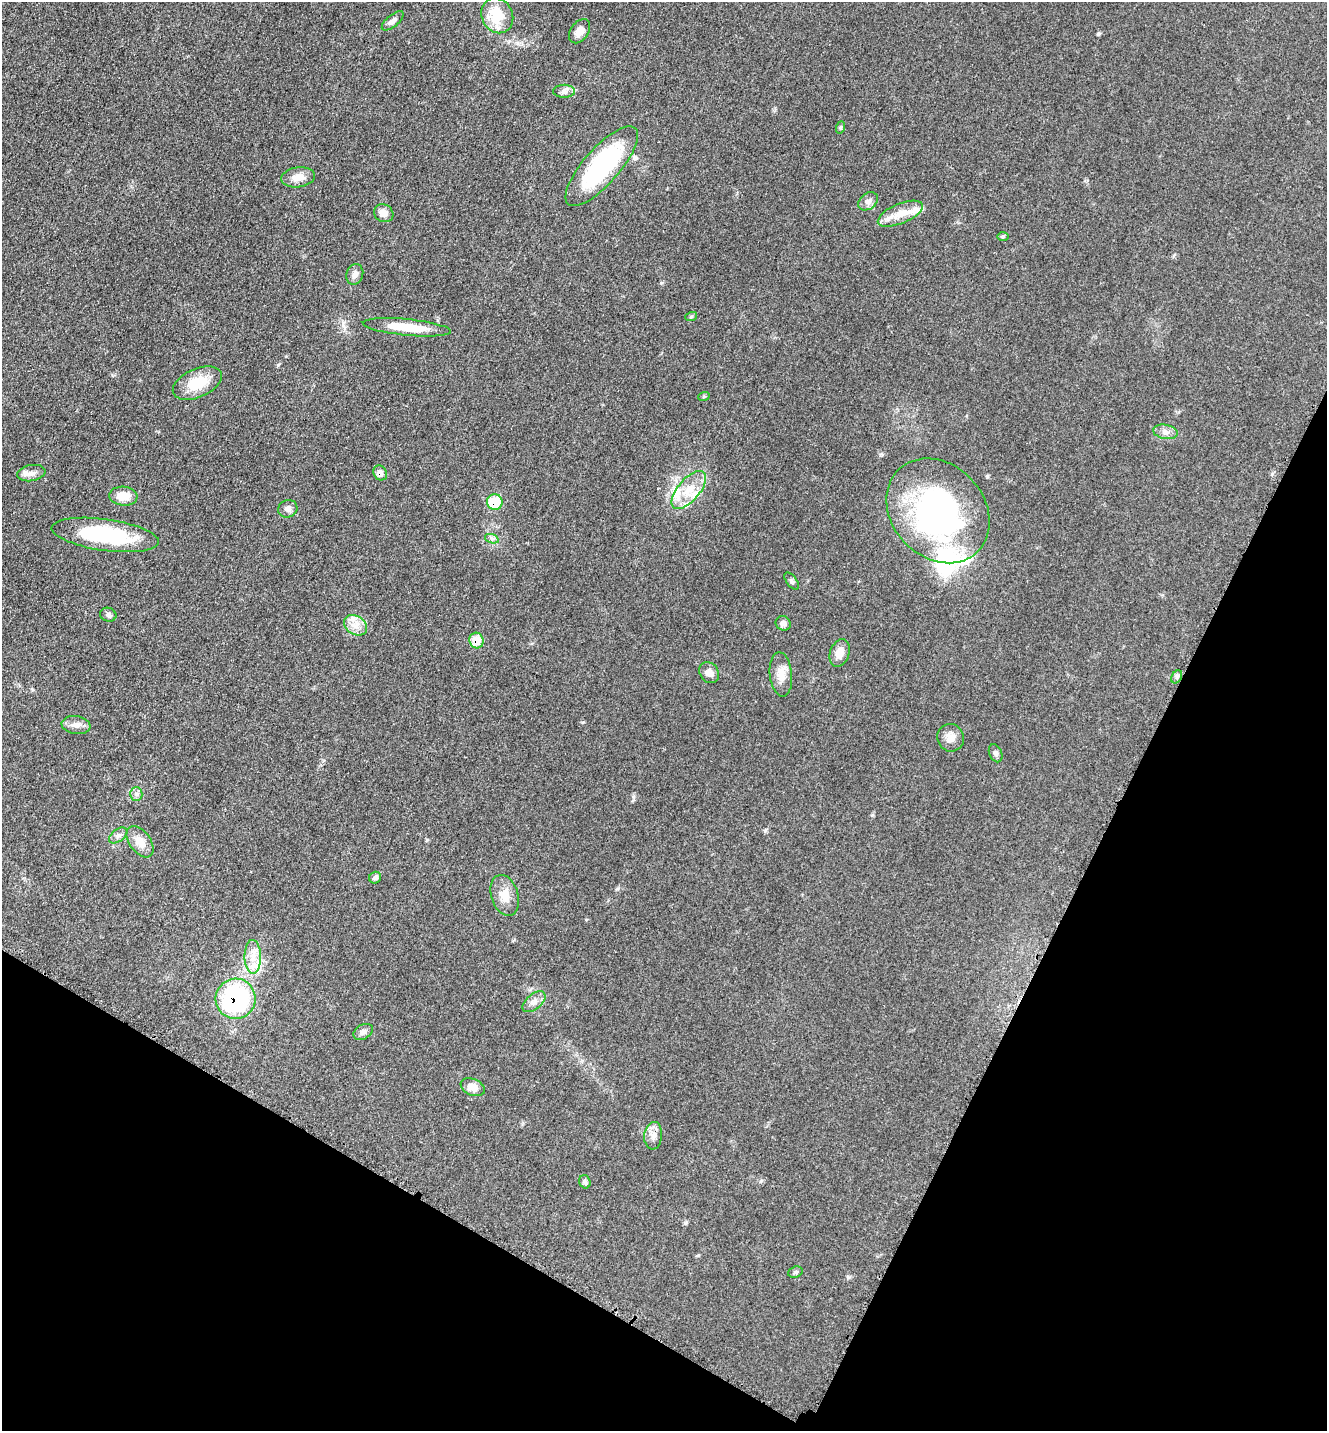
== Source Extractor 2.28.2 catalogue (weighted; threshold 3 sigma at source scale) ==
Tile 15 of 4 x 4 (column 3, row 4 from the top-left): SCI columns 2948-4272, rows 39-1467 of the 5805 x 5772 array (HDU 1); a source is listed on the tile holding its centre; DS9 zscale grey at full resolution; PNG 1329 x 1433 px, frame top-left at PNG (2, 2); each listed source drawn as its Kron ellipse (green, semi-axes under 4 px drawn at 4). Shown black and unused: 25% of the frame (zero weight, under 3 of 5 exposures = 3% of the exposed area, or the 3 px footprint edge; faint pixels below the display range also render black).
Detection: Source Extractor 2.28.2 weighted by HDU 2 'WHT'; one run over the whole footprint, this tile lists its part. Background 0.0639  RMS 0.0059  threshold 0.0265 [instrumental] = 3 sigma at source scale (4.5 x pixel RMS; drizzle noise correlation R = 1.50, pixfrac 1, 0.05/0.05 arcsec/px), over >= 5 px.
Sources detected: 59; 1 inside a brighter object's white glare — neither listed nor drawn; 7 inside a brighter listed object's ellipse — not listed separately; the other 51 listed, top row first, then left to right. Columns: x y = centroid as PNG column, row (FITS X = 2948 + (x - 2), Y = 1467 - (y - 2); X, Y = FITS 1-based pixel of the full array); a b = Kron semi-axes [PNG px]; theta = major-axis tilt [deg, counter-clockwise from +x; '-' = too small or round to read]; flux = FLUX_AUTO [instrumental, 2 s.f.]
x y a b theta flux
497 16 18 15 -63 17
393 21 13 6 39 2.7
580 31 13 9 54 4.7
564 91 11 6 0 2.4
841 127 6 4 71 0.71
602 166 51 18 49 74
298 177 17 10 7 6.1
868 201 11 8 37 2.8
384 213 10 8 -30 4.5
900 214 24 10 23 8.8
1003 236 6 4 1 0.78
355 274 10 8 71 2.9
691 317 6 4 19 0.79
407 327 44 8 -6 19
197 383 26 14 24 17
704 396 6 3 19 0.65
1165 432 12 7 -10 3.1
31 473 14 8 10 3.4
380 473 8 6 -53 4.6
689 490 23 11 50 12
123 496 14 9 -4 9.1
495 502 8 8 - 18
288 509 10 8 23 3
938 511 57 46 -47 150
105 535 54 15 -8 51
492 539 7 4 -19 1.3
791 581 10 5 -53 1.4
108 615 8 6 -18 1.7
783 623 8 7 - 2.6
355 625 12 9 -34 5.6
476 641 8 7 - 10
840 653 14 9 70 5.8
709 673 11 9 -53 4.2
781 674 22 11 -84 6.7
1177 677 7 5 61 1.5
76 725 14 9 -8 3.8
951 738 14 13 - 5.4
996 753 9 6 -66 1.6
136 794 6 6 - 1.7
118 835 10 6 36 2.2
140 842 18 10 -54 7.3
375 878 6 5 - 1.7
505 895 21 13 -73 8
253 957 17 8 -89 6.6
236 999 20 20 - 80
534 1002 13 7 40 3.5
363 1032 10 7 29 2.7
473 1087 12 8 -23 5.8
653 1136 14 9 84 4.1
585 1182 7 5 -72 1.5
795 1272 7 5 20 1.1
Overlapping masked pixels (flux is a lower limit): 4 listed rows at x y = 380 473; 495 502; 476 641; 236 999
Unlisted compact peaks at least as high as the median listed source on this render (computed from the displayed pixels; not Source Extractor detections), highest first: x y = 1098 34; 278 365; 583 722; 661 283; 633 797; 848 1277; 881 454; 1272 474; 765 831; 427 840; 617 889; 685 1223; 872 815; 987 476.